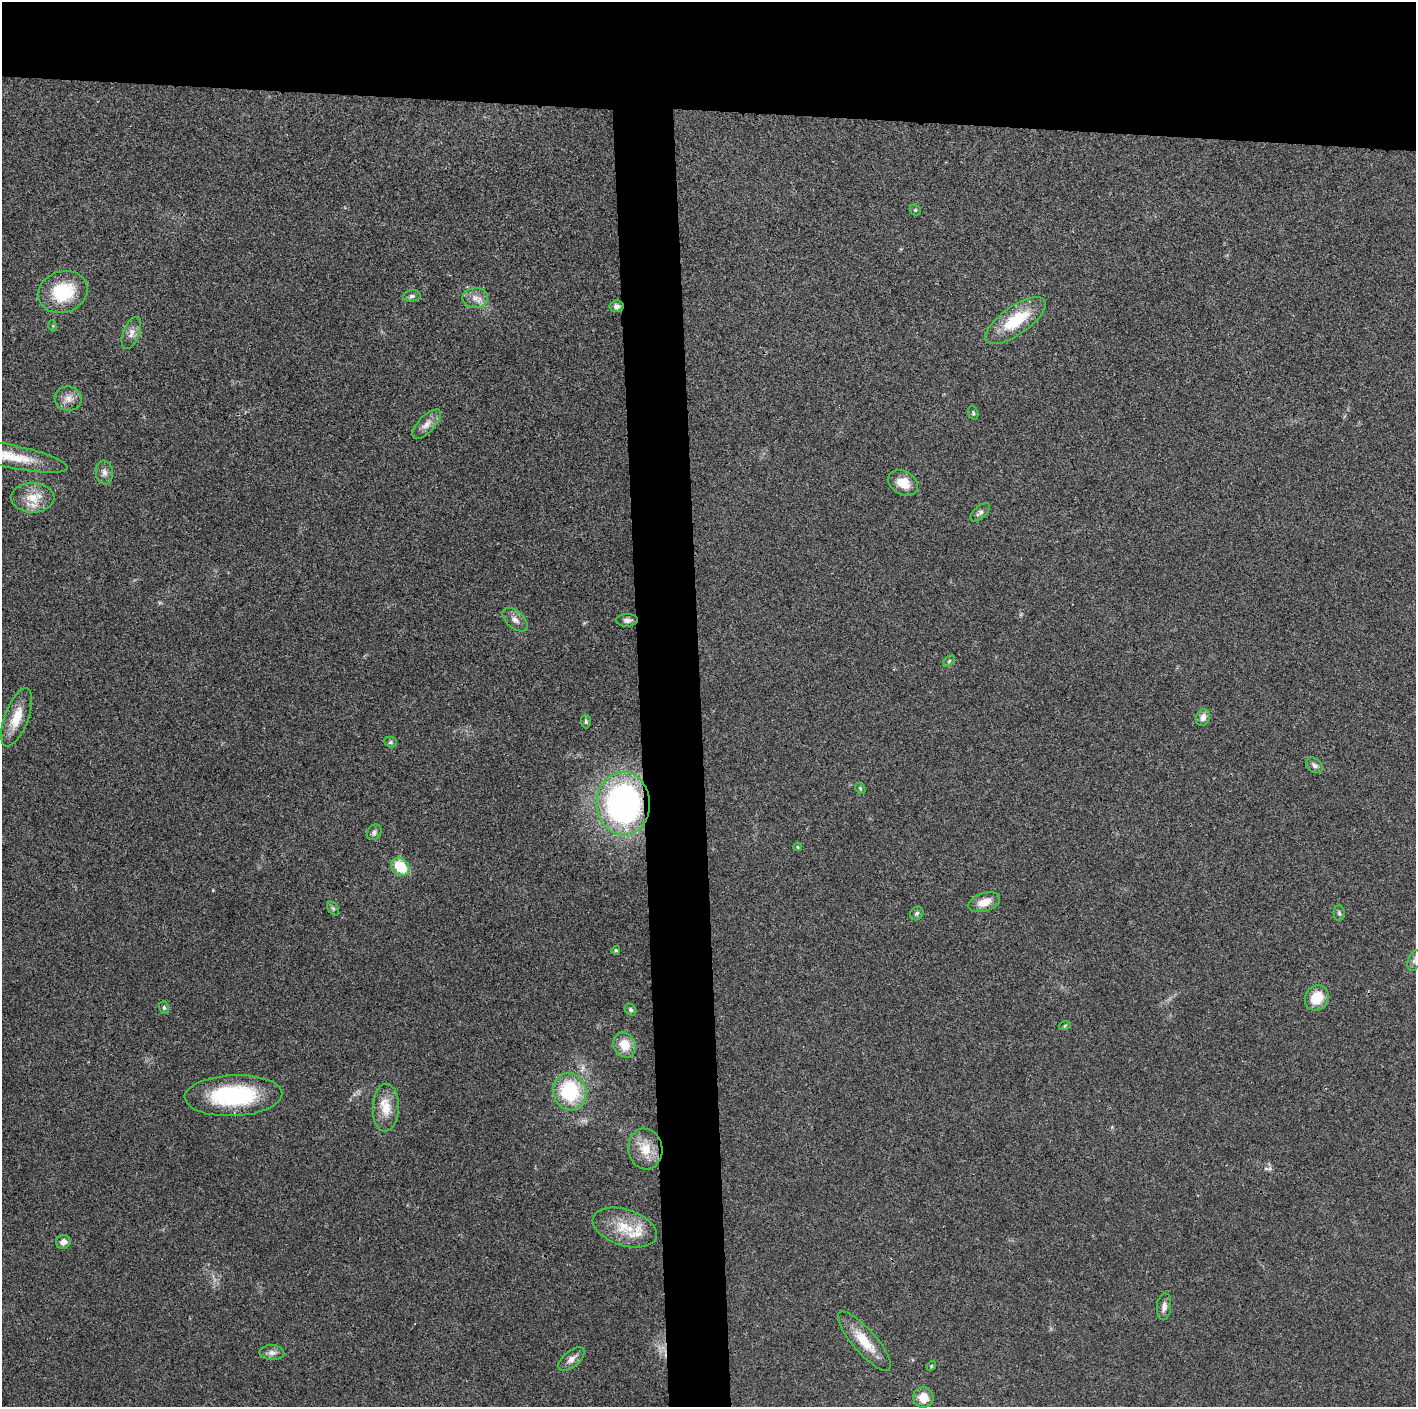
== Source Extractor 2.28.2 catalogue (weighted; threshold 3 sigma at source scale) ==
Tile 2 of 3 x 3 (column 2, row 1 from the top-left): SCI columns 1415-2828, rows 2820-4224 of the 4242 x 4227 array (HDU 1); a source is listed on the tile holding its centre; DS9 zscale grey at full resolution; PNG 1418 x 1409 px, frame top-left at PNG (2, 2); each listed source drawn as its Kron ellipse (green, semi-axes under 4 px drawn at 4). Shown black and unused: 12% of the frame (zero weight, under 3 of 4 exposures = <1% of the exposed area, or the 3 px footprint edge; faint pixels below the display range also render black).
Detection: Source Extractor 2.28.2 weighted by HDU 2 'WHT'; one run over the whole footprint, this tile lists its part. Background 0.0191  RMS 0.0039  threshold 0.0175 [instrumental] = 3 sigma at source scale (4.5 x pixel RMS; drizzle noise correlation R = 1.50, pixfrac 1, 0.05/0.05 arcsec/px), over >= 5 px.
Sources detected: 52; all 52 listed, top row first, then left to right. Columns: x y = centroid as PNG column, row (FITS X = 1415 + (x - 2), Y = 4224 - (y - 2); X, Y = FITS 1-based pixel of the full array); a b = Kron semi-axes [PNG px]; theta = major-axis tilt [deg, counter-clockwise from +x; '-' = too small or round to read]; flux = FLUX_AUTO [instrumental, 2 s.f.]
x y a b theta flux
915 210 6 5 - 0.57
63 292 25 20 20 20
412 296 9 5 6 1.1
475 298 13 10 0 3.1
617 306 7 5 7 1.4
1016 320 35 14 35 17
53 326 5 3 - 0.41
131 333 17 8 68 2.6
68 399 13 12 - 3.4
973 413 7 5 -71 0.61
426 424 19 8 47 3.1
12 457 56 11 -12 13
104 472 12 8 -82 2
903 483 16 11 -29 5.9
33 498 21 15 -2 7.7
980 512 12 6 44 1.4
515 620 15 8 -41 2.5
627 620 11 6 1 1.4
949 661 7 4 46 0.59
17 717 31 11 69 8.4
1203 717 9 6 64 2.1
586 721 7 5 -88 0.61
391 742 6 5 - 0.66
1314 765 9 7 -37 1.4
860 788 6 4 -47 0.54
623 804 31 26 -88 120
374 832 8 6 53 1.3
797 847 4 3 - 0.45
400 867 10 8 -44 12
984 902 16 9 18 5.1
333 908 8 5 -55 0.68
917 913 7 6 - 0.89
1339 913 8 5 -89 0.73
616 950 4 4 - 0.68
1414 960 10 6 73 1.3
1317 998 13 11 55 8.6
164 1008 6 5 - 0.64
631 1010 6 5 - 0.8
1065 1025 6 4 20 0.44
625 1045 13 11 -61 6.6
570 1092 19 16 -73 26
233 1096 49 20 3 37
386 1108 24 13 88 7.3
645 1149 20 17 -81 8
625 1227 33 18 -18 13
63 1242 7 7 - 2
1164 1306 13 7 85 2
864 1341 38 11 -49 10
272 1353 12 7 -3 2
571 1359 16 8 40 2.7
931 1366 5 4 - 0.45
923 1397 10 10 - 5.4
Overlapping masked pixels (flux is a lower limit): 2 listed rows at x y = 617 306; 623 804
Isophote crosses this tile's border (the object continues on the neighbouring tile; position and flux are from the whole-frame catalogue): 1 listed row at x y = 12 457